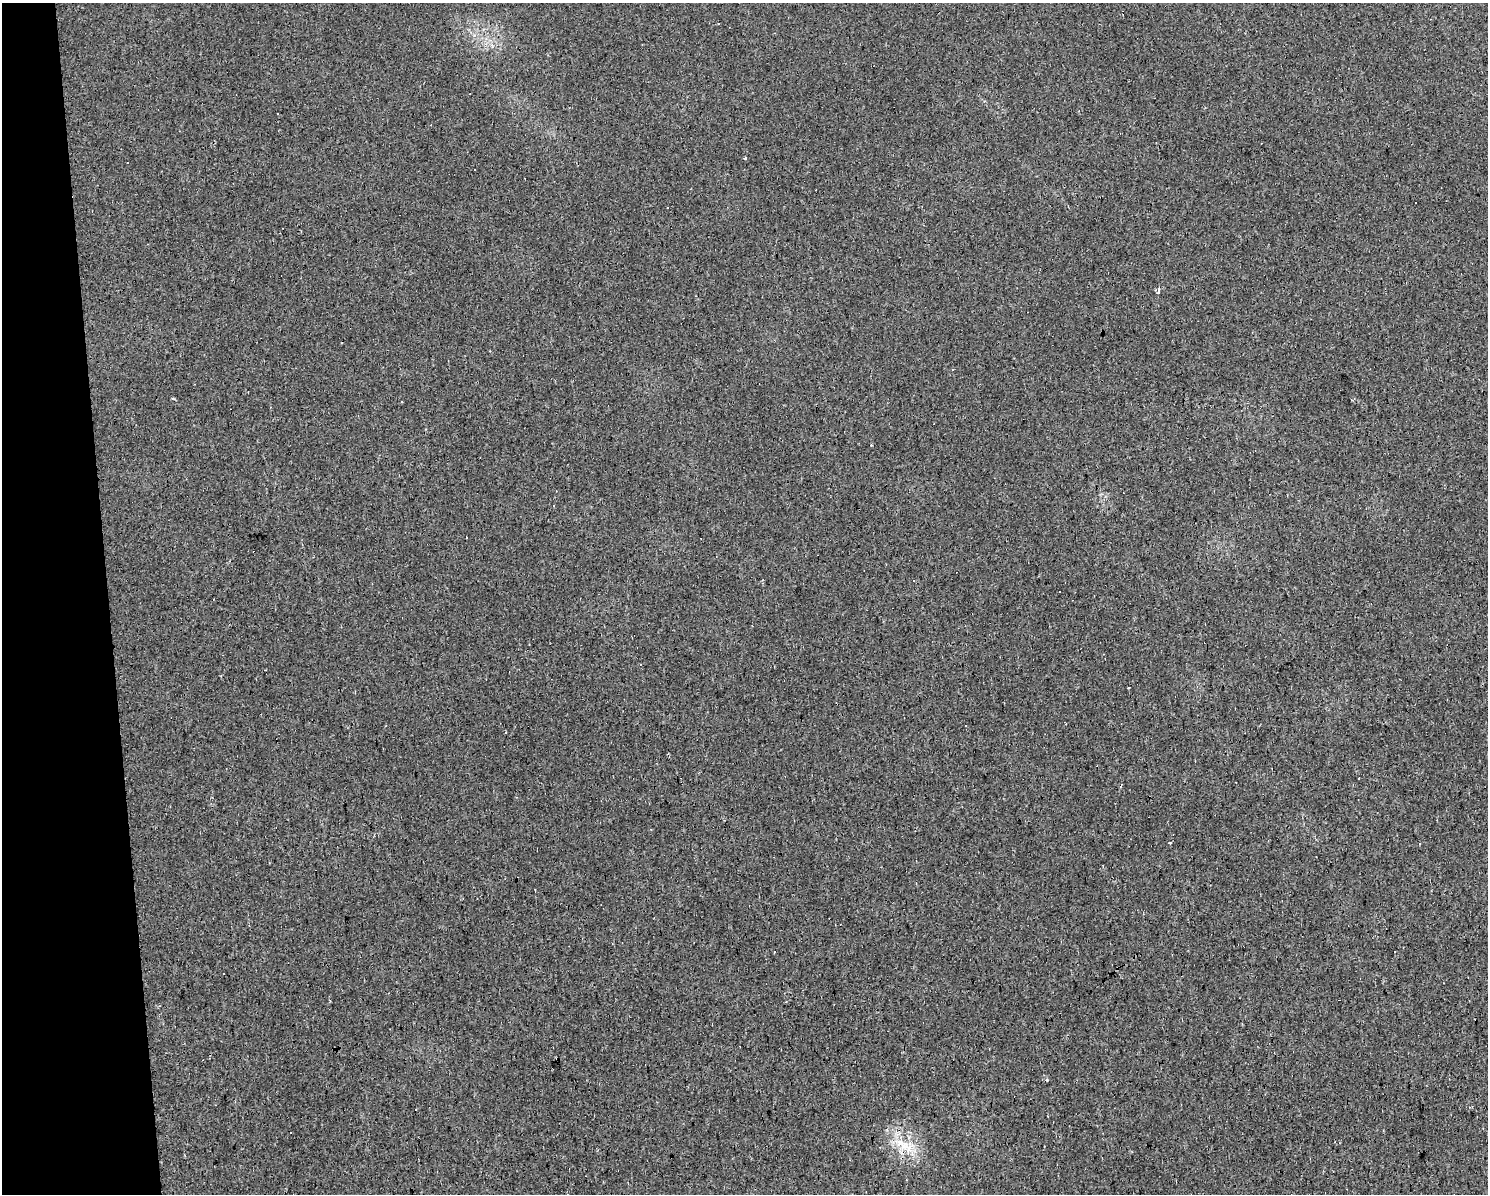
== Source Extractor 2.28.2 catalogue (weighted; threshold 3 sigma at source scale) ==
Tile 4 of 3 x 4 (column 1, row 2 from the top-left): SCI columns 63-1548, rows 2387-3578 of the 4537 x 4771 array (HDU 1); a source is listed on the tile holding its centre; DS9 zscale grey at full resolution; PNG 1490 x 1196 px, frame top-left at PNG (2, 3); no overlay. Shown black and unused: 7% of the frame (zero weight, under 2 of 3 exposures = <1% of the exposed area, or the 3 px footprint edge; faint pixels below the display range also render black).
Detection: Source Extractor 2.28.2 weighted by HDU 2 'WHT'; one run over the whole footprint, this tile lists its part. Background 0.0206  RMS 0.006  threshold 0.0268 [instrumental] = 3 sigma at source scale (4.5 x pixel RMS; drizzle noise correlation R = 1.50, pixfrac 1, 0.0396/0.0396 arcsec/px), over >= 5 px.
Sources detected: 26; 12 cosmic-ray / hot-pixel residue — not listed; the other 14 listed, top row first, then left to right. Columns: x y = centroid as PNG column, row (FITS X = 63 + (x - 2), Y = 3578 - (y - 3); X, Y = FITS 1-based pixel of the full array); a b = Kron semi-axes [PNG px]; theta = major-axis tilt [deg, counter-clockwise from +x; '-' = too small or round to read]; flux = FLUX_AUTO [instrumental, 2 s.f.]
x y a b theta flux
745 159 3 3 - 2.8
127 163 3 2 - 0.9
1158 290 5 4 - 3
953 369 3 3 - 0.68
173 399 4 2 - 0.92
401 402 3 3 - 1.2
913 580 3 2 - 0.84
1128 687 3 3 - 0.91
506 732 2 2 - 0.46
1358 778 3 3 - 3.3
1170 842 4 3 - 1.1
1419 844 4 2 - 0.38
1047 1080 4 4 - 0.61
900 1143 15 10 -27 8.9
Unlisted compact peaks at least as high as the median listed source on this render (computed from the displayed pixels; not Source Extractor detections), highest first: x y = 871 445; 887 1130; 330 1001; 1352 400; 491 45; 474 35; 984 101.